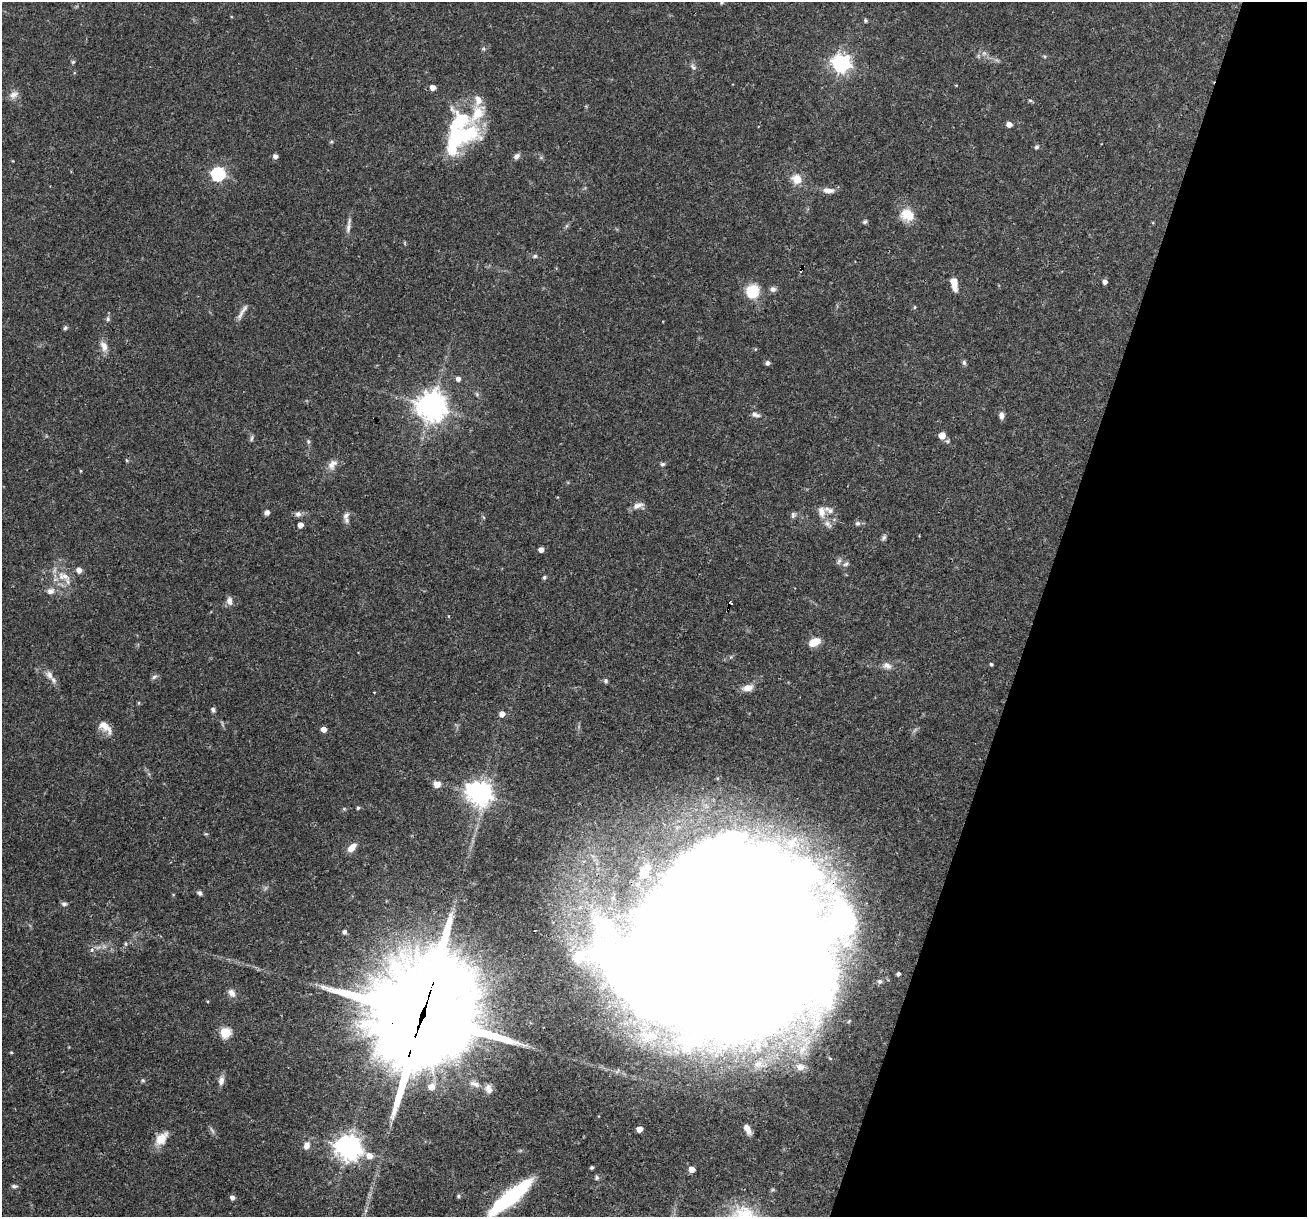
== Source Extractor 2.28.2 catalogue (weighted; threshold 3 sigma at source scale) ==
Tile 8 of 4 x 4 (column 4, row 2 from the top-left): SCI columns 3916-5220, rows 2682-3896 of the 5220 x 5236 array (HDU 1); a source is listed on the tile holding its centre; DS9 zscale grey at full resolution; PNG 1309 x 1219 px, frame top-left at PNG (2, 2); no overlay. Shown black and unused: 21% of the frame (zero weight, under 3 of 4 exposures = <1% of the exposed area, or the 3 px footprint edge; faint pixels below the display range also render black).
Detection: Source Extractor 2.28.2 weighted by HDU 2 'WHT'; one run over the whole footprint, this tile lists its part. Background 0.0571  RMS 0.0033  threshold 0.0146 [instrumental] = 3 sigma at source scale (4.5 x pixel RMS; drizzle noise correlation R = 1.50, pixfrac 1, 0.05/0.05 arcsec/px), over >= 5 px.
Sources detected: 126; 6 inside a brighter object's white glare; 1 cosmic-ray / hot-pixel residue — not listed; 7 inside a brighter listed object's ellipse — not listed separately; the other 112 listed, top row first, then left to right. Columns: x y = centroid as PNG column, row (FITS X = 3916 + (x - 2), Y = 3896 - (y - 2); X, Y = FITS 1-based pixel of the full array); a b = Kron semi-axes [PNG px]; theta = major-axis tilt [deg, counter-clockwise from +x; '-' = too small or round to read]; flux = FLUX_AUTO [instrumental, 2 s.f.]
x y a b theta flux
865 20 5 5 - 0.5
984 53 6 5 - 0.82
1044 56 6 3 -18 0.4
73 62 6 4 44 0.47
841 63 7 7 - 140
693 67 10 5 -40 0.91
433 87 5 5 - 2.2
14 94 13 9 33 2.1
478 100 16 10 78 3.1
1030 101 7 3 -8 0.47
1009 124 5 4 - 2.1
460 137 42 18 23 31
331 142 6 4 19 0.42
1036 147 6 5 - 0.63
275 156 5 5 - 1.4
517 156 8 6 36 1.2
13 161 4 3 - 0.24
218 174 6 6 - 55
797 179 10 9 - 4.5
828 190 15 7 -3 2.4
907 215 16 14 -42 6.3
865 222 6 5 - 0.72
348 228 16 5 85 1.6
535 256 6 5 - 0.6
801 270 5 3 - 1.1
1105 282 4 4 - 1.5
954 284 14 6 -78 3.5
773 289 8 7 - 1.2
752 291 12 11 - 11
915 307 5 3 - 0.33
241 314 18 6 61 1.9
108 319 7 5 71 0.72
65 328 6 5 - 0.59
104 346 13 8 -67 2.6
964 362 7 5 -87 0.72
767 363 5 5 - 0.94
458 379 5 5 - 1.3
477 394 7 5 -47 0.58
432 406 10 10 - 410
756 415 13 6 -16 1.3
1001 416 8 6 -85 1.3
942 435 5 5 - 4.5
252 438 10 4 85 0.65
947 441 7 5 -21 0.63
308 442 7 5 -89 0.66
332 464 16 10 55 2.6
662 464 6 5 - 0.67
81 471 4 3 - 0.3
638 505 15 7 16 1.9
267 512 6 5 - 1.2
821 512 17 11 -83 3.2
298 514 8 7 - 1.2
793 515 8 6 77 0.84
346 516 11 6 50 1.2
483 517 5 3 - 0.36
858 523 7 6 - 0.82
300 525 4 4 - 2.7
884 537 9 6 61 0.8
541 550 4 4 - 2.1
839 561 9 5 70 0.91
846 564 9 6 33 0.91
79 570 5 5 - 2.2
64 576 21 12 -20 5.1
544 577 5 5 - 0.62
51 591 11 9 14 1.8
229 601 11 7 -84 1.7
814 642 10 6 26 6.1
991 664 4 3 - 0.47
887 666 12 9 -19 1.9
49 675 14 9 -56 2.3
154 677 8 5 40 0.8
606 681 6 5 - 0.6
748 688 13 8 13 2.7
139 703 6 4 89 0.34
213 710 6 5 - 0.72
502 714 5 5 - 2.1
105 727 19 10 -41 3.7
324 729 4 4 - 2.5
437 784 8 7 - 2.1
479 793 10 8 -28 240
358 808 5 4 - 0.54
352 848 12 7 49 2.8
199 893 8 5 -18 0.77
64 904 8 5 0 0.73
344 932 6 5 - 0.77
126 944 5 5 - 0.52
92 950 6 5 - 0.9
720 956 153 120 29 2500
898 974 4 4 - 0.96
231 993 12 8 -53 1.8
422 1015 49 33 70 7400
225 1033 6 5 - 21
11 1052 4 3 - 0.32
800 1067 13 10 3 2.9
143 1080 6 5 - 0.46
221 1081 12 7 83 1.8
475 1084 15 7 -19 2
431 1087 7 7 - 3.1
639 1129 5 4 - 3
747 1129 13 6 -62 2.4
212 1130 12 3 -58 0.75
161 1138 20 11 50 4.4
307 1145 9 7 74 2.2
348 1147 9 8 - 340
369 1156 7 6 - 2.7
592 1168 4 3 - 0.51
692 1169 5 5 - 3.3
597 1177 6 6 - 0.63
14 1186 8 5 -1 0.69
458 1196 5 5 - 0.43
232 1198 5 4 - 1.2
510 1198 46 10 39 41
Overlapping masked pixels (flux is a lower limit): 4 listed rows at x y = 801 270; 720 956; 422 1015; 510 1198
Isophote crosses this tile's border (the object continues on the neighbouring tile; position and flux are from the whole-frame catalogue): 1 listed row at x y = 510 1198